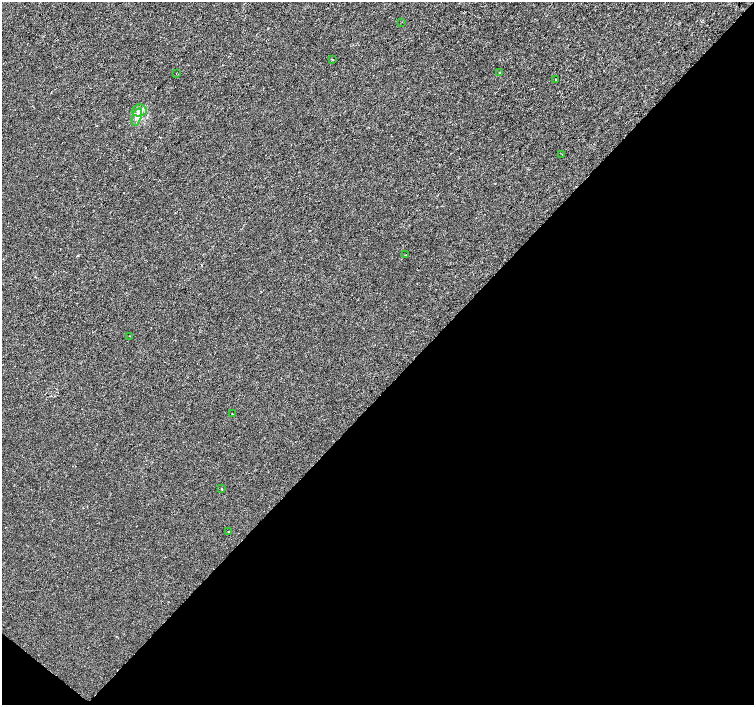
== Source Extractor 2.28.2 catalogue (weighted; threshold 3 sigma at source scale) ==
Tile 15 of 4 x 4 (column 3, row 4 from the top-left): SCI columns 3012-4514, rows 235-1640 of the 6016 x 6029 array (HDU 1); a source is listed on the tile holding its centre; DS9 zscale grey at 2 x 2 block average (1 PNG px = mean of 2 x 2 image px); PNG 756 x 707 px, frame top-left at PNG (2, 2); each listed source drawn as its Kron ellipse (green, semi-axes under 4 px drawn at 4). Shown black and unused: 45% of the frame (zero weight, under 2 of 3 exposures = <1% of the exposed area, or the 3 px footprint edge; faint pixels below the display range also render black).
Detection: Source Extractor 2.28.2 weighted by HDU 2 'WHT'; one run over the whole footprint, this tile lists its part. Background 2.22e-04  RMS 0.0026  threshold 0.0116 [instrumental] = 3 sigma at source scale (4.5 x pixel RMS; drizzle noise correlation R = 1.50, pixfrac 1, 0.0396/0.0396 arcsec/px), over >= 5 px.
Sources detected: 15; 2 cosmic-ray / hot-pixel residue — neither listed nor drawn; the other 13 listed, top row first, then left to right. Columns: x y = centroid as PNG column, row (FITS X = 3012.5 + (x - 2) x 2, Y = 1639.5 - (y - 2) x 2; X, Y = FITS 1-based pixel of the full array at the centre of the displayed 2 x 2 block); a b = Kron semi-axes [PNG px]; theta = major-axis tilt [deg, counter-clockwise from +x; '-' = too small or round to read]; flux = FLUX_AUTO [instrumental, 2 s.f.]
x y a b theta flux
402 22 2 2 - 0.2
332 59 3 2 - 0.3
499 72 2 2 - 0.63
176 74 2 2 - 0.38
556 79 3 2 - 0.34
139 110 7 6 - 3.1
137 117 9 4 72 2.7
562 154 2 2 - 0.23
406 255 2 2 - 0.26
129 336 2 2 - 0.54
232 414 2 2 - 0.34
222 489 2 2 - 0.5
228 531 2 2 - 1.5
Diffuse or blended objects may show on this block-average render without a row.